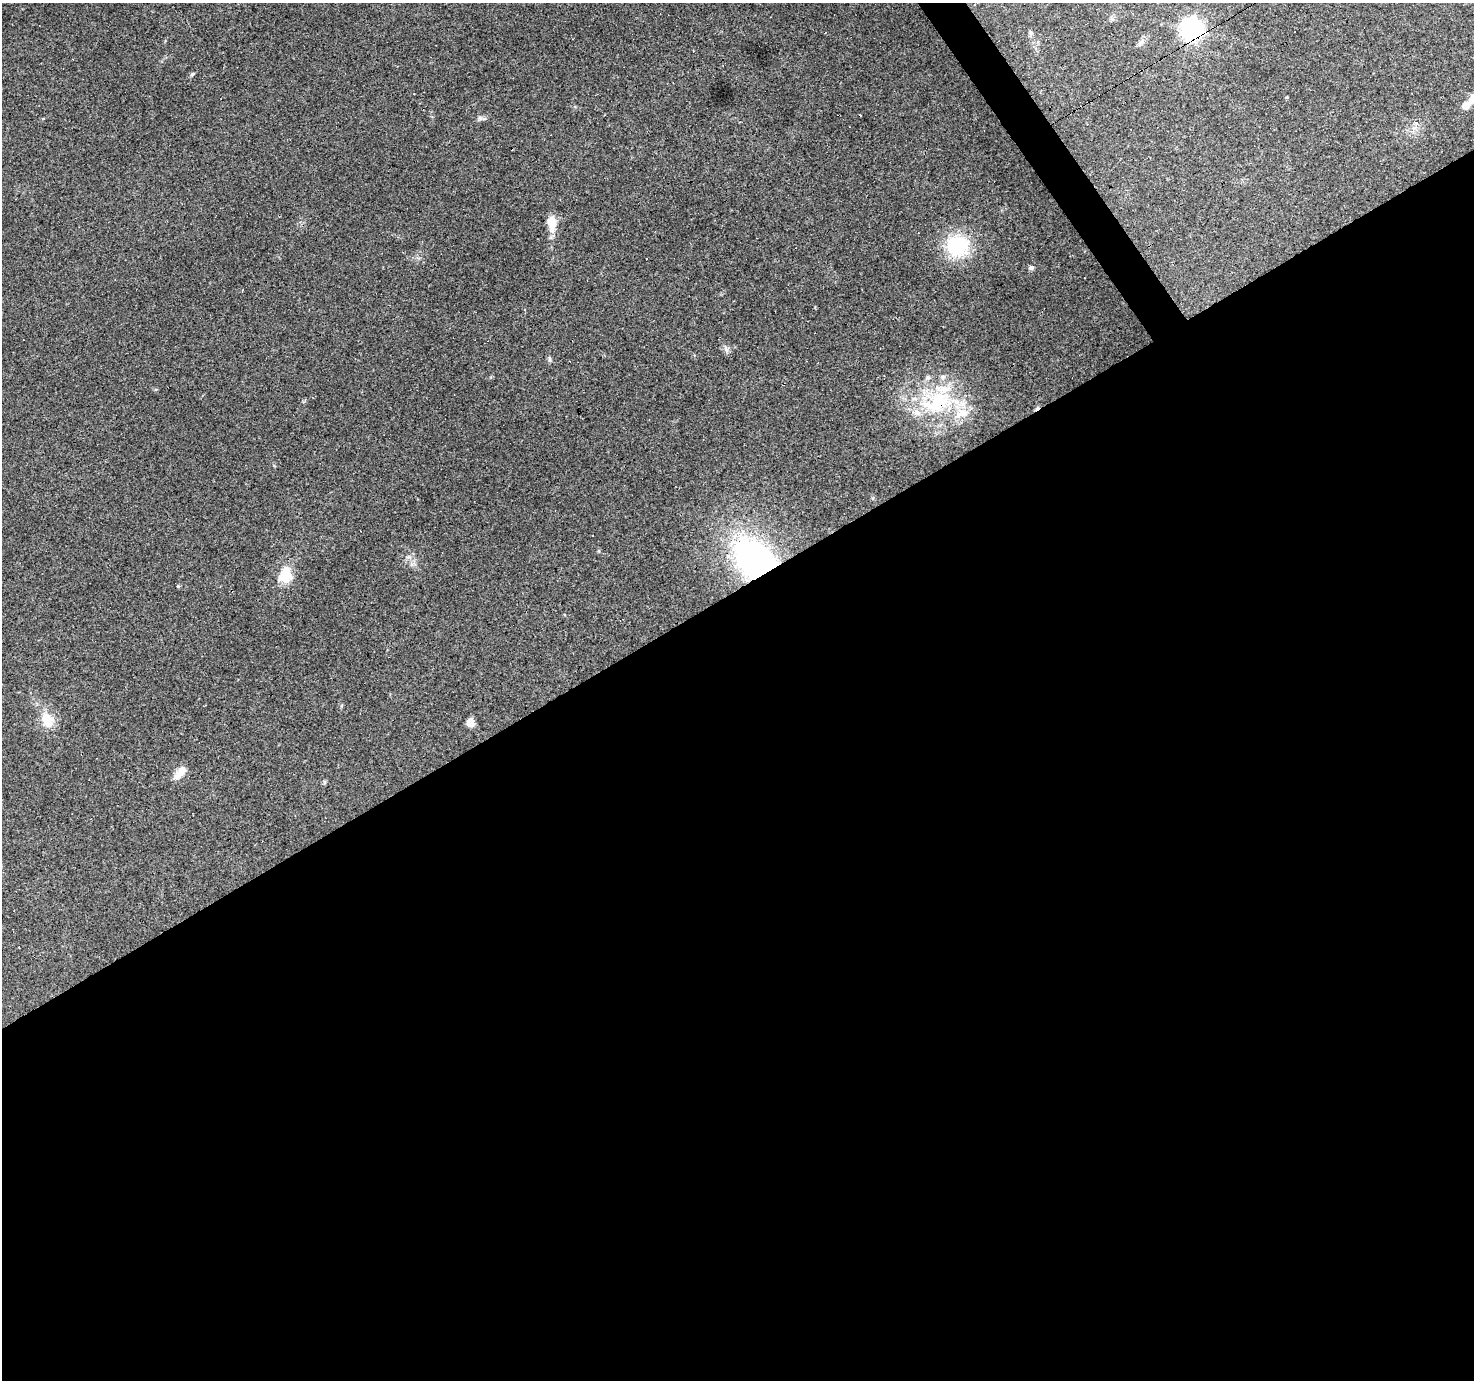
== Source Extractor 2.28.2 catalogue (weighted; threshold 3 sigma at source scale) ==
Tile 15 of 4 x 4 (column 3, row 4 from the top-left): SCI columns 2947-4418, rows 178-1555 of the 5891 x 5804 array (HDU 1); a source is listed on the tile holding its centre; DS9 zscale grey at full resolution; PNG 1476 x 1382 px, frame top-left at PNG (2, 3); no overlay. Shown black and unused: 58% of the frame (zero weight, under 3 of 4 exposures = <1% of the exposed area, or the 3 px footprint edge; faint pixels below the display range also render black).
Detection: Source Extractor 2.28.2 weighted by HDU 2 'WHT'; one run over the whole footprint, this tile lists its part. Background 0.219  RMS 0.0078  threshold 0.0352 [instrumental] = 3 sigma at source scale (4.5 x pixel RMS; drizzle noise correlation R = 1.50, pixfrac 1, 0.0396/0.0396 arcsec/px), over >= 5 px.
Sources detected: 25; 5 cosmic-ray / hot-pixel residue — not listed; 4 inside a brighter listed object's ellipse — not listed separately; the other 16 listed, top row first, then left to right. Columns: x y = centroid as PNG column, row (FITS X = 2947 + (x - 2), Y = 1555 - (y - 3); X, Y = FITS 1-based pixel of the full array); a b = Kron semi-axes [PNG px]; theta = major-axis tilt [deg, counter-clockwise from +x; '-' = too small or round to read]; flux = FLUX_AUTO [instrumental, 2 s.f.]
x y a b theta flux
1191 29 8 7 - 530
192 74 7 4 45 1.1
1466 105 11 8 30 6.4
551 222 17 11 -75 11
957 246 27 26 - 45
1031 267 6 6 - 1.6
549 359 8 4 -82 1.4
937 402 48 28 31 66
756 562 34 22 -47 260
285 575 18 14 66 17
178 586 5 4 - 0.83
47 720 21 15 -63 14
470 722 8 7 - 6.1
179 773 18 10 57 7.2
324 782 6 4 -89 1
19 947 3 2 - 0.62
Overlapping masked pixels (flux is a lower limit): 3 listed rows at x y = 1191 29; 937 402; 756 562
Unlisted compact peaks at least as high as the median listed source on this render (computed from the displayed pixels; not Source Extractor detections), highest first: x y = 480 118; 726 349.